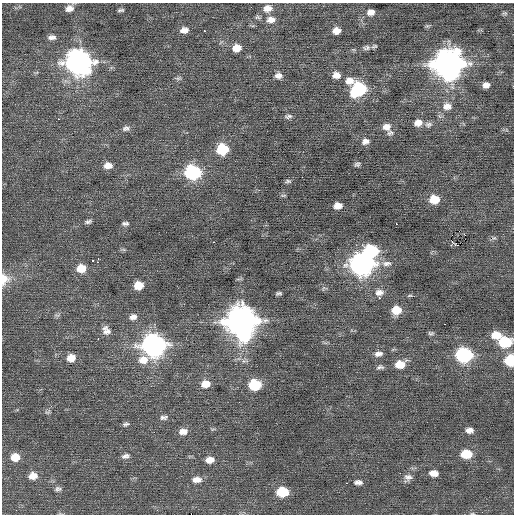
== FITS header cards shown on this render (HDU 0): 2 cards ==
NAXIS1  =                  512 / Axis length
NAXIS2  =                  512 / Axis length

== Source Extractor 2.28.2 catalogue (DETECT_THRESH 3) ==
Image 512 x 512 px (HDU 0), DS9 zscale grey, 1 PNG px = 1 image px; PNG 516 x 516 px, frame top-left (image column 1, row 512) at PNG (2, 3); no overlay
Background 0.0591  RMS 0.8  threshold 2.4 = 3 sigma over >= 5 px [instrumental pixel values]
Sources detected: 98; all 98 listed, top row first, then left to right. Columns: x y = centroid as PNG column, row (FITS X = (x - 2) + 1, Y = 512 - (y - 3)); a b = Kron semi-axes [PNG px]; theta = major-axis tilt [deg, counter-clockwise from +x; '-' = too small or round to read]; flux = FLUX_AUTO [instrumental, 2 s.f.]
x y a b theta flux
69 8 9 7 12 330
268 8 11 9 15 440
121 10 8 4 5 100
371 12 8 7 - 340
505 13 8 5 5 84
271 20 12 8 8 390
184 30 10 7 10 330
204 31 3 2 - 290
336 31 7 6 - 420
52 37 10 6 1 230
374 46 7 4 25 77
237 48 9 7 12 600
367 48 11 7 12 180
78 62 12 11 - 41000
448 64 13 12 - 70000
278 75 9 8 - 250
336 75 9 7 -6 380
178 78 10 4 0 97
349 81 13 9 1 510
486 85 7 5 13 290
359 89 10 9 - 5300
447 106 12 9 5 490
288 116 9 5 8 140
58 119 3 2 - 330
418 123 10 8 16 420
428 124 11 7 4 200
386 127 11 9 1 400
126 128 10 7 3 200
390 133 9 8 - 180
365 141 10 8 16 280
222 150 9 8 - 2500
357 164 7 5 8 120
108 165 10 7 -2 390
193 172 10 8 -2 7700
288 181 9 5 -7 100
283 195 8 4 8 79
434 199 9 8 - 1100
338 206 8 6 8 440
88 221 10 5 19 140
125 223 8 5 0 140
396 224 2 2 - 520
465 235 3 2 - 300
494 238 6 4 -17 83
214 242 3 2 - 170
458 245 3 2 - 7000
371 251 10 8 5 5400
98 259 4 3 - 51
93 261 3 2 - 180
97 262 3 2 - 140
387 263 14 7 3 320
361 265 12 10 -5 28000
81 268 10 8 9 860
4 279 13 11 80 680
139 285 8 7 - 870
279 293 7 4 5 100
379 293 12 9 5 360
410 296 5 3 - 43
379 297 3 3 - 64
396 310 9 8 - 990
57 315 8 3 -5 87
133 317 10 7 17 270
241 321 13 12 - 81000
445 324 2 2 - 140
106 330 12 9 -62 330
431 333 8 5 -2 110
496 335 11 7 -2 810
98 339 3 2 - 580
505 342 10 7 2 2800
153 345 11 10 - 31000
378 354 10 7 8 250
464 355 10 8 -3 8500
71 358 9 8 - 570
143 360 13 10 14 630
510 360 7 7 - 2900
400 364 11 8 11 910
380 367 10 6 9 150
205 384 10 8 9 600
255 385 9 7 2 2800
48 412 8 5 23 110
164 417 10 6 9 170
126 424 8 5 14 130
469 430 8 6 3 270
183 431 10 7 5 400
154 432 2 2 - 61
466 454 9 7 0 1500
125 456 11 6 15 210
15 457 9 8 - 700
210 460 9 6 4 440
434 473 9 6 -5 440
33 476 9 8 - 480
408 477 12 10 25 310
197 479 12 7 1 380
358 482 9 5 -2 210
347 483 3 2 - 190
58 489 9 6 4 150
282 492 9 7 0 2100
157 510 3 3 - 41
472 513 6 3 1 57
At the frame edge (FLAGS 8, measured only in part): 3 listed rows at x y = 4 279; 510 360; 472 513